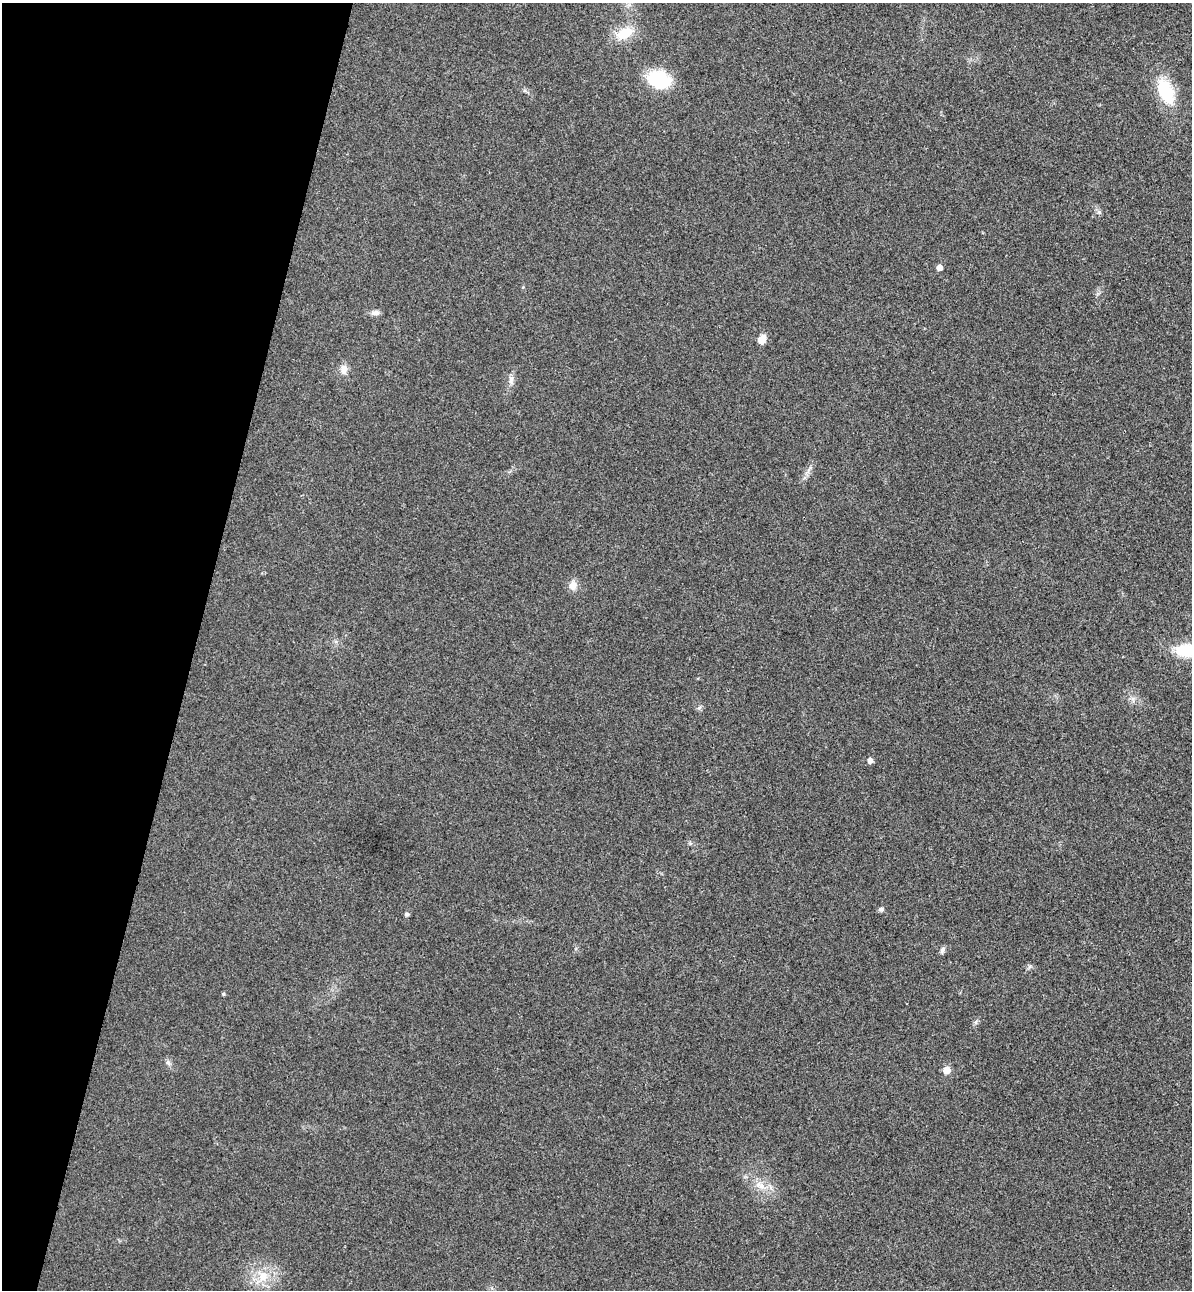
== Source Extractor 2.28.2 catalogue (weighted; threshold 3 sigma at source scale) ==
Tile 9 of 4 x 4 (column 1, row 3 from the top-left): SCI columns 181-1370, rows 1312-2599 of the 5243 x 5193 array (HDU 1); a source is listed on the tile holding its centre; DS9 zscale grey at full resolution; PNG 1194 x 1292 px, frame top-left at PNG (2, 3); no overlay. Shown black and unused: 16% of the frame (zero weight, under 3 of 4 exposures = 6% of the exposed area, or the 3 px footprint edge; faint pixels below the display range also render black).
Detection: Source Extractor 2.28.2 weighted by HDU 2 'WHT'; one run over the whole footprint, this tile lists its part. Background 0.0266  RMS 0.0065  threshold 0.0292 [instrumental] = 3 sigma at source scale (4.5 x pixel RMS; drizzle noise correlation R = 1.50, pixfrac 1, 0.05/0.05 arcsec/px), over >= 5 px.
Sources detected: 20; all 20 listed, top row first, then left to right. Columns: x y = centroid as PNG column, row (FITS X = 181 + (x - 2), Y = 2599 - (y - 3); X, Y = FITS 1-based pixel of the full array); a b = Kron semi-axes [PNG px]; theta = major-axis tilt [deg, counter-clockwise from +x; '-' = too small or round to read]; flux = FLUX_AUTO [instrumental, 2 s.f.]
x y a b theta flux
624 33 20 12 24 14
659 79 19 14 -23 39
1166 92 35 18 -66 25
939 267 5 5 - 3.9
375 313 11 6 4 2.6
762 339 8 6 57 7.5
344 369 11 9 85 4.5
511 380 11 6 82 2.7
573 585 12 9 76 4.7
1186 651 25 13 -3 24
699 708 7 4 19 1.1
870 760 5 5 - 3.5
881 909 5 5 - 1.8
406 914 5 5 - 1.6
942 950 9 5 69 1.7
223 994 4 3 - 0.87
168 1062 8 5 -63 1.8
946 1070 6 5 - 8.7
762 1186 10 8 -36 4.4
263 1277 13 13 - 9.6
Isophote crosses this tile's border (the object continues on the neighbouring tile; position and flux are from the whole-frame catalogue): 1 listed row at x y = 1186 651
Unlisted compact peaks at least as high as the median listed source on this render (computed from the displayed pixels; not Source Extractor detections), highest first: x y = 1099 212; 976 1022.